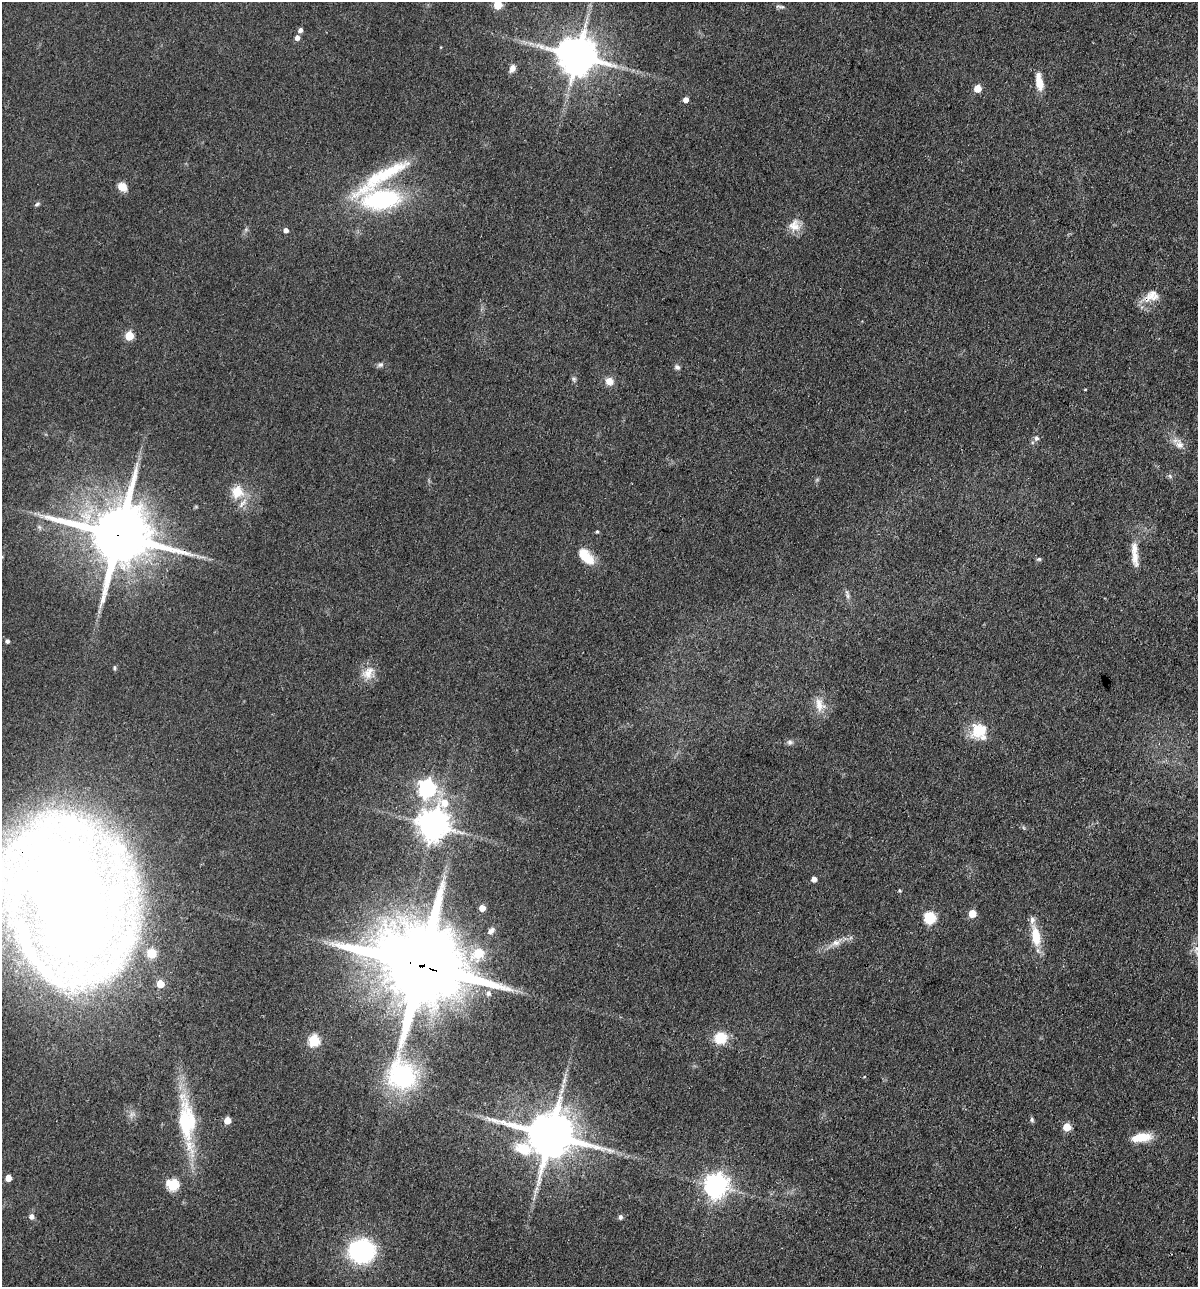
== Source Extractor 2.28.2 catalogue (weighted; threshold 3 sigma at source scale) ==
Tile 6 of 4 x 4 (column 2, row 2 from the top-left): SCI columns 1323-2518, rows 2570-3854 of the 5159 x 5138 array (HDU 1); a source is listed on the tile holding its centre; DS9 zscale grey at full resolution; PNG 1200 x 1289 px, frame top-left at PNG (2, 2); no overlay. Shown black and unused: <1% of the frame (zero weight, under 3 of 4 exposures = <1% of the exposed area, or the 3 px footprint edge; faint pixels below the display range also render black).
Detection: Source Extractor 2.28.2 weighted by HDU 2 'WHT'; one run over the whole footprint, this tile lists its part. Background 0.0814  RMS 0.0065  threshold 0.0291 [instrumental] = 3 sigma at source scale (4.5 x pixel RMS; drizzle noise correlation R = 1.50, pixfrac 1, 0.05/0.05 arcsec/px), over >= 5 px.
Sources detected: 76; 1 inside a brighter object's white glare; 1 long thin detection or spike segment (spike, bleed or trail) — not listed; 4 inside a brighter listed object's ellipse — not listed separately; the other 70 listed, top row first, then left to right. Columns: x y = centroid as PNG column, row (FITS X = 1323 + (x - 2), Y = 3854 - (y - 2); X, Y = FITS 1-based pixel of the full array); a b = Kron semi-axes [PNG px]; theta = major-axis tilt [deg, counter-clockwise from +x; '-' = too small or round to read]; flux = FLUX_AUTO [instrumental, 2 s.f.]
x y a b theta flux
498 5 5 5 - 23
780 6 15 4 -2 1.6
300 30 5 5 - 2.2
297 38 6 5 - 2.9
577 55 11 10 - 2100
512 68 10 7 68 3.8
1039 82 21 8 -80 9.6
977 88 5 5 - 13
685 100 5 5 - 3.8
380 178 91 15 33 46
122 187 10 8 -32 6.7
381 200 34 17 7 87
37 204 7 4 22 1.3
794 225 17 15 88 7.9
286 230 5 4 - 3.2
1151 296 23 15 24 9.9
129 336 5 5 - 26
380 365 9 6 27 1.8
677 367 7 6 - 1.9
574 379 6 5 - 1.2
609 381 9 8 - 6.2
1036 438 7 6 - 2.1
1179 444 14 11 -62 5.5
1170 476 7 4 -46 1.2
237 492 8 8 - 18
242 503 19 6 53 4.5
39 527 6 5 - 1.4
597 532 4 3 - 0.79
118 535 19 16 -15 6400
586 556 24 12 -48 14
1135 557 29 9 -83 8.6
1039 559 7 4 8 1.1
848 596 10 4 -89 1.8
7 641 5 4 - 1.7
115 668 7 4 -86 1
368 673 20 12 66 9.1
819 705 20 11 -80 8.4
978 730 20 18 41 18
790 742 8 7 - 2
427 789 7 7 - 240
433 825 11 9 64 1100
117 848 27 14 -8 17
814 879 5 4 - 3.8
899 891 4 4 - 0.8
68 901 108 59 -71 1900
482 908 5 5 - 6.1
972 914 5 5 - 15
930 918 7 7 - 29
491 931 10 6 46 2.7
1036 936 26 11 -79 17
836 943 13 8 14 4.7
151 953 14 13 - 11
478 954 20 15 35 17
421 966 32 25 82 14000
160 984 5 5 - 15
488 993 7 6 - 2.5
720 1038 10 9 - 21
314 1040 6 6 - 51
186 1120 54 21 -85 55
227 1120 5 5 - 11
1032 1120 7 4 -79 1.3
1067 1127 5 5 - 15
550 1134 15 13 -2 3500
1141 1137 23 10 7 13
8 1178 5 5 - 6.9
173 1185 6 6 - 56
716 1186 8 8 - 550
31 1216 6 6 - 2.8
620 1217 5 4 - 1.9
362 1251 31 27 -5 60
Overlapping masked pixels (flux is a lower limit): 6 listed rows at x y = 577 55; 1151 296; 118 535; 68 901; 421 966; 550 1134
Isophote crosses this tile's border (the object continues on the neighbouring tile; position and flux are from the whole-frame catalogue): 2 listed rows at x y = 498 5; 68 901